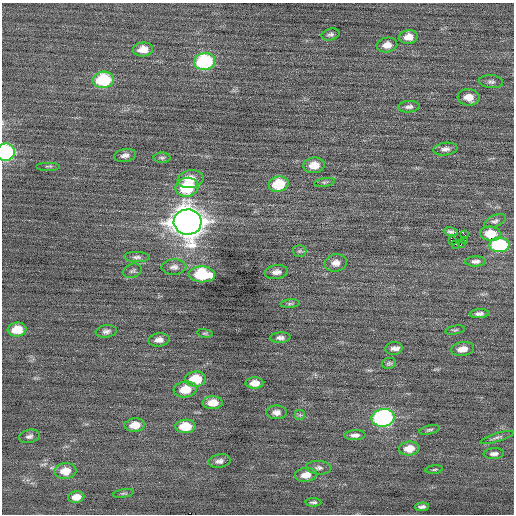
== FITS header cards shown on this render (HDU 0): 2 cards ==
NAXIS1  =                  512 / Axis length
NAXIS2  =                  512 / Axis length

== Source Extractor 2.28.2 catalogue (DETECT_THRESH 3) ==
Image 512 x 512 px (HDU 0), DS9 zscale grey, 1 PNG px = 1 image px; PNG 516 x 516 px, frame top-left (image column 1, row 512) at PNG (2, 3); each listed source drawn as its Kron ellipse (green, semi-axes under 4 px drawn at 4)
Background 0.0163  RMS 0.71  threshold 2.13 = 3 sigma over >= 5 px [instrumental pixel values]
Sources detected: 72; all 72 listed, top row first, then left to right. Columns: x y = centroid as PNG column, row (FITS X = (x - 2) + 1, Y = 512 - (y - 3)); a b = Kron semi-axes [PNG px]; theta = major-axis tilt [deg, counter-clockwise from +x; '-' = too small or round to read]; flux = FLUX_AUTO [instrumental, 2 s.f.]
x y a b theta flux
330 35 9 6 13 130
408 37 9 7 8 420
387 45 10 7 9 400
143 49 10 7 6 530
205 62 10 8 6 5300
103 80 11 8 6 3200
491 82 12 6 -4 160
469 97 11 8 -6 470
409 107 11 5 5 170
445 149 12 6 7 200
6 152 9 8 - 7400
125 155 11 6 9 220
162 158 8 5 0 100
314 165 11 7 6 600
48 166 12 3 0 79
190 179 13 9 8 680
325 182 10 4 8 98
279 184 10 7 12 1900
187 187 11 9 13 2600
495 221 12 5 22 140
188 222 14 12 -4 82000
451 232 7 3 -12 81
490 234 10 7 -5 940
465 235 3 2 - 420
452 240 3 2 - 79
465 240 2 2 - 39
455 244 3 2 - 120
461 244 3 2 - 46
499 245 10 7 1 4300
299 251 7 5 1 100
137 257 13 5 -2 160
476 261 10 5 1 180
336 263 11 9 9 320
174 267 12 7 3 230
132 271 9 6 21 140
276 272 11 7 7 260
202 274 13 8 -2 2600
290 304 10 4 5 87
479 314 9 4 3 180
17 330 9 7 8 920
455 330 10 3 10 76
106 331 10 6 9 180
205 333 8 4 -8 71
280 338 10 5 2 180
159 340 11 6 6 290
394 348 8 6 5 230
463 349 11 7 8 400
389 363 7 5 9 100
195 379 10 7 4 1500
254 383 9 5 1 400
185 389 12 8 7 930
213 403 10 6 2 590
276 412 10 7 0 250
300 415 5 5 - 91
383 418 11 9 9 9300
135 425 10 6 6 590
185 426 10 6 2 1200
429 430 10 4 13 96
355 435 10 5 3 240
29 436 10 6 12 160
497 437 17 4 17 140
409 448 10 7 6 730
494 454 10 5 3 200
219 461 11 6 9 210
319 468 12 6 -4 180
434 470 9 3 6 73
65 471 11 8 7 770
306 475 11 7 5 480
124 493 10 3 10 76
76 497 8 5 6 440
313 502 8 4 0 100
422 507 7 3 5 140
At the frame edge (FLAGS 8, measured only in part): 1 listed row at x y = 6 152